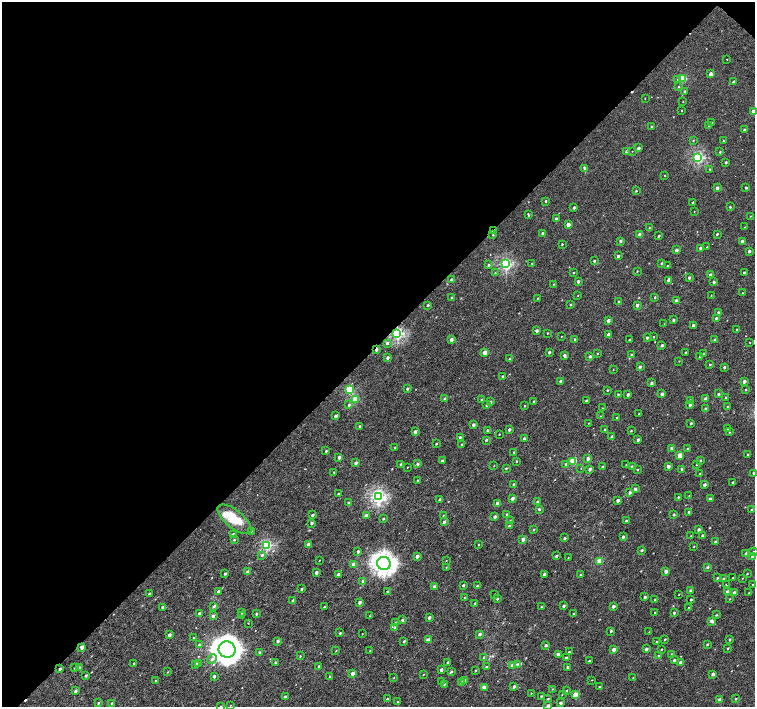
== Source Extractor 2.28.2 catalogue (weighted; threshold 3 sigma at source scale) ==
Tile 2 of 4 x 4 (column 2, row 1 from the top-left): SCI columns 1585-3089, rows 4503-5911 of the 6099 x 6099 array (HDU 1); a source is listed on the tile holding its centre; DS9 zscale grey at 2 x 2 block average (1 PNG px = mean of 2 x 2 image px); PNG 757 x 709 px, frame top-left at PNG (2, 2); each listed source drawn as its Kron ellipse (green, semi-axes under 4 px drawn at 4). Shown black and unused: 49% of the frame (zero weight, under 3 of 6 exposures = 3% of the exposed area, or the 3 px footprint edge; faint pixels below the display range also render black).
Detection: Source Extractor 2.28.2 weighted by HDU 2 'WHT'; one run over the whole footprint, this tile lists its part. Background 2.24e-04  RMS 0.0012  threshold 0.00491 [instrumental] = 3 sigma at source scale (4.09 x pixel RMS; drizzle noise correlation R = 1.36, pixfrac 0.8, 0.0396/0.0396 arcsec/px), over >= 5 px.
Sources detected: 424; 3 cosmic-ray / hot-pixel residue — neither listed nor drawn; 5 inside a brighter listed object's ellipse — not listed separately; the other 416 listed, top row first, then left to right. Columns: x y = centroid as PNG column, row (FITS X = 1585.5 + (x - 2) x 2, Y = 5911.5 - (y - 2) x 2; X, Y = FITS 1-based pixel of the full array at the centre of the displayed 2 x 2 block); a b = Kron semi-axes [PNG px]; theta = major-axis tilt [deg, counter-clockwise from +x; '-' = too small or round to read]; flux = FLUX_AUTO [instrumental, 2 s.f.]
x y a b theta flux
727 59 2 2 - 0.22
711 74 3 2 - 2.2
683 78 3 3 - 7.9
678 80 3 3 - 0.42
734 82 2 2 - 0.78
679 87 2 2 - 0.22
685 91 3 2 - 0.34
645 98 2 2 - 0.1
683 101 2 2 - 0.12
682 110 2 2 - 0.15
753 111 2 2 - 1.3
712 123 3 2 - 0.31
709 126 2 2 - 0.37
651 127 2 2 - 0.38
744 130 2 2 - 0.76
693 140 3 2 - 0.17
723 141 2 2 - 0.16
638 148 2 2 - 0.84
632 151 2 2 - 0.15
626 152 2 2 - 0.83
720 152 3 2 - 0.21
698 157 3 3 - 27
726 162 2 2 - 0.37
585 168 3 3 - 0.93
710 169 3 2 - 0.19
665 175 2 2 - 0.12
717 188 2 2 - 1.2
746 188 2 2 - 0.43
636 191 2 2 - 0.2
546 201 2 2 - 0.3
693 203 2 2 - 0.58
730 207 2 2 - 0.27
574 208 2 2 - 0.47
694 212 2 2 - 0.1
528 215 4 2 - 0.24
750 216 2 2 - 0.09
556 219 2 2 - 0.91
568 224 2 2 - 1.8
745 227 2 2 - 0.11
649 228 2 2 - 0.16
494 231 3 2 - 1.8
542 233 2 2 - 0.61
640 234 2 2 - 1.4
717 234 2 2 - 0.28
493 235 2 2 - 0.19
658 236 2 2 - 0.26
621 241 2 2 - 0.6
742 241 2 2 - 1.2
562 244 2 2 - 0.21
707 247 2 2 - 0.14
700 248 2 2 - 0.55
677 250 2 2 - 1.2
749 251 2 2 - 0.55
618 256 2 2 - 0.69
594 261 2 2 - 0.38
532 263 2 2 - 0.18
662 263 3 2 - 0.28
506 264 3 3 - 31
489 265 3 3 - 0.28
668 266 2 2 - 0.39
637 271 2 2 - 0.14
495 273 2 2 - 0.16
573 273 2 2 - 0.2
744 273 2 2 - 0.59
710 275 2 2 - 0.9
689 278 3 2 - 0.43
451 280 3 2 - 0.68
668 280 3 2 - 0.63
578 281 2 2 - 0.69
714 282 3 3 - 0.54
554 284 3 2 - 0.13
742 293 2 2 - 0.11
578 295 2 2 - 0.11
711 295 3 2 - 0.1
655 297 3 2 - 0.27
451 298 2 2 - 0.31
537 298 2 2 - 0.099
677 301 3 2 - 1.5
619 302 2 2 - 0.54
571 304 2 2 - 0.22
428 305 2 2 - 0.35
637 305 2 2 - 1
718 312 2 2 - 0.31
716 318 2 2 - 0.4
673 320 3 2 - 0.56
608 321 2 2 - 1.1
664 324 2 2 - 0.072
693 325 2 2 - 0.78
737 329 2 2 - 0.14
537 331 2 2 - 0.78
397 333 3 3 - 36
547 333 2 2 - 0.13
609 335 2 2 - 1.4
562 336 2 2 - 0.081
653 337 2 2 - 0.13
647 338 2 2 - 0.41
575 339 3 2 - 0.47
715 339 3 2 - 0.27
451 340 3 2 - 1
629 340 2 2 - 0.28
750 342 2 2 - 0.091
387 343 3 3 - 0.55
662 345 3 2 - 0.42
376 349 2 2 - 0.98
485 352 2 2 - 2.7
549 352 2 2 - 0.53
597 353 3 2 - 0.18
686 353 2 2 - 0.44
703 354 2 2 - 0.28
564 355 3 3 - 0.61
632 355 2 2 - 0.72
590 356 3 2 - 0.49
388 357 2 2 - 0.73
700 357 2 2 - 0.18
509 359 3 2 - 0.33
679 361 2 2 - 0.11
710 364 2 2 - 0.25
640 367 2 2 - 0.56
724 367 2 2 - 0.44
613 370 2 2 - 0.077
503 376 3 2 - 0.25
561 381 2 2 - 1
744 381 2 2 - 1.1
651 383 2 2 - 0.63
407 389 2 2 - 0.54
349 390 3 3 - 14
608 390 2 2 - 0.22
746 390 2 2 - 0.21
618 394 3 2 - 0.26
628 394 2 2 - 0.63
662 394 2 2 - 1.3
718 394 2 2 - 0.55
726 397 2 2 - 0.21
355 399 3 2 - 5
445 399 2 2 - 0.78
482 399 3 2 - 0.22
705 399 2 2 - 1.2
690 400 3 2 - 0.2
534 401 2 2 - 0.19
586 401 2 2 - 0.68
490 402 3 2 - 0.46
349 405 3 2 - 0.35
487 405 2 2 - 0.4
690 405 2 2 - 0.8
525 406 2 2 - 0.16
727 407 2 2 - 0.19
602 408 2 2 - 0.17
705 409 2 2 - 0.44
639 414 2 2 - 0.12
336 416 2 2 - 0.95
601 416 3 2 - 0.12
617 418 3 2 - 0.35
588 423 2 2 - 0.11
691 423 2 2 - 0.35
473 425 2 2 - 0.94
360 426 2 2 - 0.63
728 428 2 2 - 0.17
509 430 3 2 - 0.48
604 430 2 2 - 0.14
488 431 2 2 - 0.81
631 431 2 2 - 0.17
415 432 2 2 - 1.1
730 432 2 2 - 0.18
499 434 2 2 - 0.14
460 437 2 2 - 0.48
612 437 2 2 - 1
524 439 2 2 - 0.92
486 440 2 2 - 0.4
638 440 3 2 - 0.44
436 444 2 2 - 0.27
462 444 2 2 - 0.15
395 447 2 2 - 0.17
672 448 3 2 - 0.89
688 449 2 2 - 0.65
326 451 2 2 - 0.25
514 452 2 2 - 0.22
680 455 4 2 - 3.5
748 455 2 2 - 0.56
339 457 2 2 - 1
588 458 2 2 - 0.97
442 461 2 2 - 0.65
516 461 3 2 - 0.18
573 461 3 3 - 9.3
700 461 3 2 - 0.35
356 463 2 2 - 0.74
401 464 3 2 - 0.28
418 464 3 2 - 0.54
566 464 3 2 - 0.5
696 464 2 2 - 0.27
626 465 2 2 - 0.13
494 466 2 2 - 0.079
632 466 3 3 - 0.4
668 466 2 2 - 1.4
407 467 2 2 - 0.18
603 467 2 2 - 0.7
506 468 2 2 - 0.26
581 468 2 2 - 0.091
590 469 3 2 - 0.55
682 469 2 2 - 0.77
637 470 2 2 - 0.27
334 472 2 2 - 0.16
754 473 2 2 - 0.68
700 474 2 2 - 0.17
417 480 2 2 - 0.28
732 482 2 2 - 0.21
514 484 2 2 - 0.83
705 485 2 2 - 0.89
635 489 2 2 - 0.81
630 492 2 2 - 0.63
338 494 2 2 - 0.32
689 496 2 2 - 0.1
378 497 4 4 - 51
678 497 2 2 - 0.23
513 498 2 2 - 0.98
440 499 2 2 - 0.45
710 499 2 2 - 0.72
618 500 2 2 - 0.9
537 501 2 2 - 0.31
349 503 2 2 - 0.65
497 503 2 2 - 0.76
539 509 2 2 - 0.49
752 510 2 2 - 0.47
689 512 2 2 - 0.98
507 514 2 2 - 0.33
674 514 2 2 - 0.41
312 515 2 2 - 0.53
366 515 3 2 - 1.1
444 516 3 2 - 0.48
495 517 2 2 - 0.7
383 518 2 2 - 0.34
234 519 20 9 -40 6.7
510 520 2 2 - 0.18
626 521 2 2 - 0.35
444 522 3 2 - 0.59
312 523 2 2 - 0.5
509 526 3 2 - 0.25
699 529 2 2 - 0.79
534 530 3 2 - 0.17
251 531 2 2 - 0.13
233 534 3 2 - 0.68
691 536 3 2 - 0.14
702 536 3 2 - 0.43
623 537 2 2 - 0.68
565 538 2 2 - 0.33
523 539 2 2 - 2
234 540 3 2 - 0.21
715 542 3 2 - 0.57
478 544 3 2 - 0.12
267 545 3 3 - 25
308 545 2 2 - 1.6
694 546 2 2 - 0.14
642 550 2 2 - 0.35
358 551 2 2 - 0.68
754 552 5 2 - 0.23
746 554 2 2 - 1.1
262 555 3 3 - 0.42
417 556 2 2 - 1.5
556 556 2 2 - 0.48
752 556 2 2 - 0.61
568 558 2 2 - 0.27
319 560 2 2 - 0.096
446 561 2 2 - 0.11
600 561 3 2 - 6.2
384 563 7 6 - 140
354 564 2 2 - 2.4
446 567 2 2 - 0.12
708 567 3 3 - 0.34
666 571 2 2 - 1.5
248 572 2 2 - 1.8
316 572 2 2 - 0.78
225 574 2 2 - 0.44
338 574 3 2 - 0.76
544 574 2 2 - 0.72
747 574 2 2 - 0.19
581 575 2 2 - 0.54
717 578 2 2 - 0.32
723 578 2 2 - 0.24
733 578 2 2 - 0.21
742 578 2 2 - 0.11
363 581 2 2 - 1.2
463 585 2 2 - 0.46
726 585 2 2 - 0.18
753 585 2 2 - 0.15
477 586 2 2 - 0.27
434 587 2 2 - 1.2
302 589 2 2 - 0.35
690 590 2 2 - 0.57
218 591 3 2 - 0.36
387 591 2 2 - 0.24
727 592 2 2 - 1.9
734 593 2 2 - 1.3
749 593 2 2 - 0.22
150 594 2 2 - 1.1
494 594 2 2 - 0.12
679 595 2 2 - 0.097
645 597 2 2 - 0.73
465 598 2 2 - 0.36
497 599 2 2 - 0.31
655 599 2 2 - 0.25
691 599 2 2 - 0.4
730 599 2 2 - 0.14
293 601 3 2 - 0.6
360 602 2 2 - 0.81
475 603 3 2 - 0.25
214 606 3 2 - 0.47
564 606 2 2 - 0.65
613 606 2 2 - 1
163 607 2 2 - 0.69
324 607 2 2 - 0.39
542 607 2 2 - 0.32
689 608 2 2 - 0.14
242 612 2 2 - 0.66
655 612 2 2 - 0.12
200 613 2 2 - 0.97
674 613 2 2 - 0.58
256 614 2 2 - 0.41
574 614 2 2 - 0.33
716 615 3 2 - 0.18
213 616 2 2 - 0.81
242 616 2 2 - 0.12
370 616 2 2 - 0.16
429 618 2 2 - 0.78
402 620 3 2 - 0.47
712 621 3 2 - 1.2
395 622 3 2 - 0.099
248 623 2 2 - 0.09
395 628 3 2 - 0.88
611 631 2 2 - 0.39
649 632 2 2 - 0.1
340 633 3 2 - 0.35
362 634 2 2 - 0.11
480 634 2 2 - 0.99
169 635 2 2 - 0.9
194 638 2 2 - 0.26
665 639 2 2 - 0.23
428 640 2 2 - 2.2
730 640 2 2 - 0.29
278 641 2 2 - 0.67
404 641 3 2 - 0.38
657 642 2 2 - 0.37
199 645 3 2 - 0.54
546 645 2 2 - 0.71
707 645 2 2 - 0.23
82 647 2 2 - 1.6
728 648 2 2 - 0.27
646 649 2 2 - 0.99
661 649 2 2 - 0.17
227 650 8 8 - 280
614 650 2 2 - 1.8
336 651 2 2 - 0.14
370 651 2 2 - 0.15
569 652 2 2 - 0.2
260 653 3 2 - 0.44
558 654 2 2 - 0.74
671 654 2 2 - 0.14
300 656 2 2 - 0.15
659 656 2 2 - 0.41
484 657 3 2 - 0.47
566 658 2 2 - 0.52
212 659 5 4 - 0.63
674 660 2 2 - 0.44
589 661 2 2 - 0.34
275 662 3 3 - 0.37
448 662 2 2 - 0.24
134 663 2 2 - 0.35
198 663 3 2 - 0.55
680 663 2 2 - 1.2
195 664 3 2 - 0.77
517 664 3 3 - 0.62
513 665 2 2 - 2
319 666 2 2 - 0.47
79 667 3 3 - 0.38
486 667 2 2 - 0.27
568 667 2 2 - 0.42
75 668 3 2 - 0.17
60 669 2 2 - 0.56
441 670 2 2 - 1
476 670 3 2 - 0.2
168 672 2 2 - 0.12
451 672 3 2 - 0.37
353 673 2 2 - 1.4
423 674 2 2 - 0.13
713 674 2 2 - 0.9
85 676 3 3 - 0.37
214 676 2 2 - 0.66
330 677 3 3 - 0.37
394 678 2 2 - 0.12
633 678 2 2 - 0.1
465 680 3 2 - 0.37
592 680 2 2 - 0.11
155 681 3 2 - 0.2
442 681 3 2 - 0.18
461 682 2 2 - 1.3
444 684 2 2 - 0.25
514 686 2 2 - 0.74
484 687 2 2 - 2.1
600 687 2 2 - 0.39
552 689 2 2 - 0.14
567 690 2 2 - 0.17
76 691 2 2 - 0.73
531 693 2 2 - 0.12
562 694 2 2 - 0.096
575 694 3 2 - 2.5
541 696 2 2 - 0.23
285 697 2 2 - 0.61
387 699 3 2 - 0.2
548 699 2 2 - 0.24
736 699 2 2 - 0.2
719 700 2 2 - 2.2
398 702 2 2 - 0.12
98 703 3 2 - 0.27
112 703 3 2 - 0.23
561 703 2 2 - 0.71
231 705 2 2 - 0.08
221 706 2 2 - 0.19
548 706 2 2 - 0.9
Overlapping masked pixels (flux is a lower limit): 3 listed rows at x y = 494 231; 397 333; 376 349
Isophote crosses this tile's border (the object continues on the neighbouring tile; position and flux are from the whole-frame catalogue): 5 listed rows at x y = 753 111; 754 473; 754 552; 221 706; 548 706